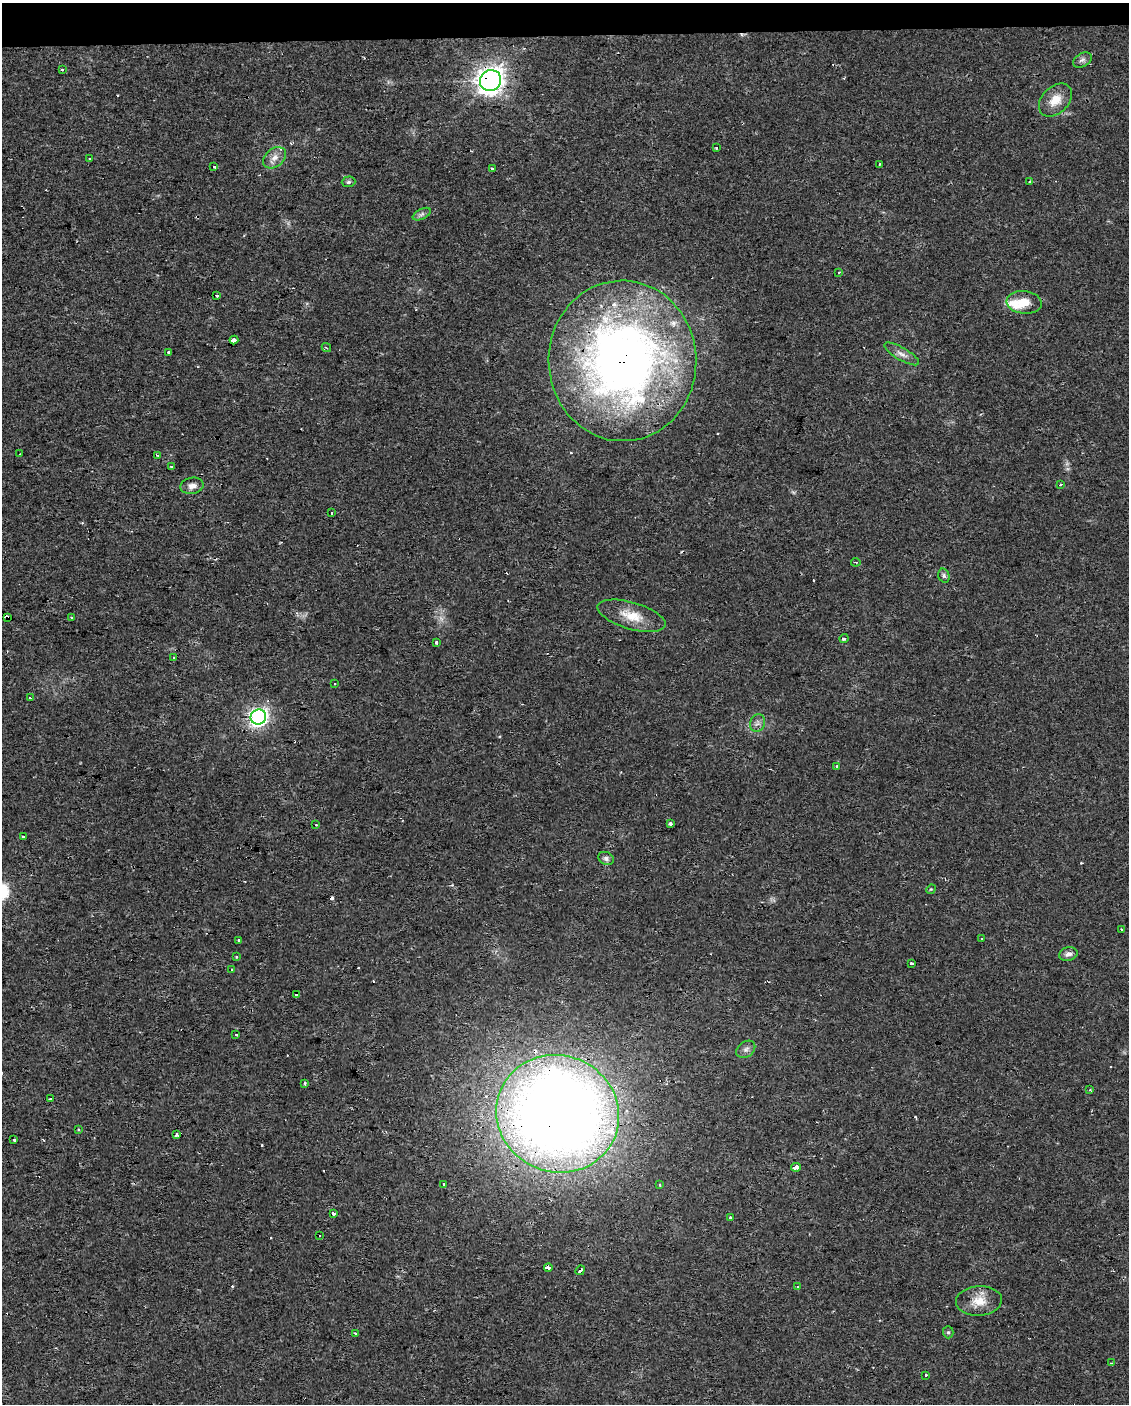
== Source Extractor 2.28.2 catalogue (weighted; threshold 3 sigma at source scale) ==
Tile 3 of 4 x 3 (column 3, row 1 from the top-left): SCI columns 2254-3380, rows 2809-4210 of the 4506 x 4253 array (HDU 1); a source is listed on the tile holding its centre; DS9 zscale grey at full resolution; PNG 1131 x 1406 px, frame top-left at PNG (2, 3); each listed source drawn as its Kron ellipse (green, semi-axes under 4 px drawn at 4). Shown black and unused: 2% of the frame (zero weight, under 2 of 3 exposures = <1% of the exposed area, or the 3 px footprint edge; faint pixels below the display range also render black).
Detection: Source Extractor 2.28.2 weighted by HDU 2 'WHT'; one run over the whole footprint, this tile lists its part. Background 0.0242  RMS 0.0032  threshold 0.0142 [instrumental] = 3 sigma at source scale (4.5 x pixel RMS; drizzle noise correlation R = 1.50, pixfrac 1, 0.0396/0.0396 arcsec/px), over >= 5 px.
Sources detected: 102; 1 too faint to see at this stretch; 22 cosmic-ray / hot-pixel residue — neither listed nor drawn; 3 inside a brighter listed object's ellipse — not listed separately; the other 76 listed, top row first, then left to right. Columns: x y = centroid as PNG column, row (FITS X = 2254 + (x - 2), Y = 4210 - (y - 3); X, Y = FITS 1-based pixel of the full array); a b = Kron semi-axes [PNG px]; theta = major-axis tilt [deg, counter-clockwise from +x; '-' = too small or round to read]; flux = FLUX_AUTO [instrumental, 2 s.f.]
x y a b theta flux
1082 60 10 6 27 1.1
62 70 3 3 - 1.1
490 80 11 10 - 270
1055 100 19 13 45 5.1
717 147 3 3 - 1.3
89 158 3 3 - 0.88
275 158 13 9 38 2.3
879 165 4 2 - 0.4
214 167 3 3 - 1.1
492 169 3 3 - 1
348 182 7 5 3 0.66
1030 182 3 3 - 1.6
422 214 10 5 27 1
839 272 3 3 - 0.82
217 296 4 3 - 0.92
1024 302 17 11 -5 5.2
234 340 4 3 - 1.8
326 348 5 3 - 0.4
168 352 3 3 - 1.2
902 354 20 6 -30 2.1
622 361 80 74 -88 250
20 454 2 2 - 0.27
158 455 3 2 - 0.91
172 466 3 3 - 0.85
1060 485 3 3 - 1.1
192 486 12 8 11 2
331 512 3 3 - 0.79
856 562 5 2 - 0.3
944 576 7 5 -74 0.83
632 616 35 13 -16 7.1
8 617 4 3 - 35
71 617 3 3 - 1
844 639 4 3 - 0.65
437 642 3 3 - 1.5
174 657 3 3 - 1.1
334 684 3 3 - 0.45
30 698 3 2 - 0.93
258 717 8 7 - 120
757 723 9 7 64 1.2
836 767 3 3 - 2.2
670 824 3 3 - 2.9
316 825 3 2 - 0.71
23 837 4 3 - 2.4
606 858 8 6 -25 0.9
931 889 5 4 - 0.33
1121 930 3 3 - 11
981 938 3 3 - 0.82
239 940 3 3 - 0.8
1068 954 9 6 13 1.3
236 957 4 3 - 0.48
912 964 3 3 - 0.63
232 970 3 3 - 1.8
297 994 3 3 - 13
236 1035 3 3 - 0.96
746 1049 10 7 36 1.3
305 1084 4 3 - 0.62
1090 1090 4 3 - 0.39
50 1099 3 2 - 0.37
558 1114 62 58 -22 490
78 1129 3 3 - 0.65
176 1135 4 2 - 1.1
14 1139 3 3 - 1.3
796 1167 5 3 - 8.8
444 1184 3 3 - 1.2
660 1185 3 2 - 0.63
333 1214 3 3 - 7.1
730 1217 3 3 - 0.32
319 1236 3 3 - 3.3
548 1268 4 3 - 11
580 1270 5 3 - 3.3
798 1287 3 3 - 0.87
979 1301 23 15 4 5.5
948 1332 6 5 - 0.56
355 1334 3 3 - 2.2
1111 1363 3 3 - 0.32
925 1375 3 3 - 2
Overlapping masked pixels (flux is a lower limit): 8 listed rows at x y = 490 80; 234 340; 622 361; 8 617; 297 994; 558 1114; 548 1268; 580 1270